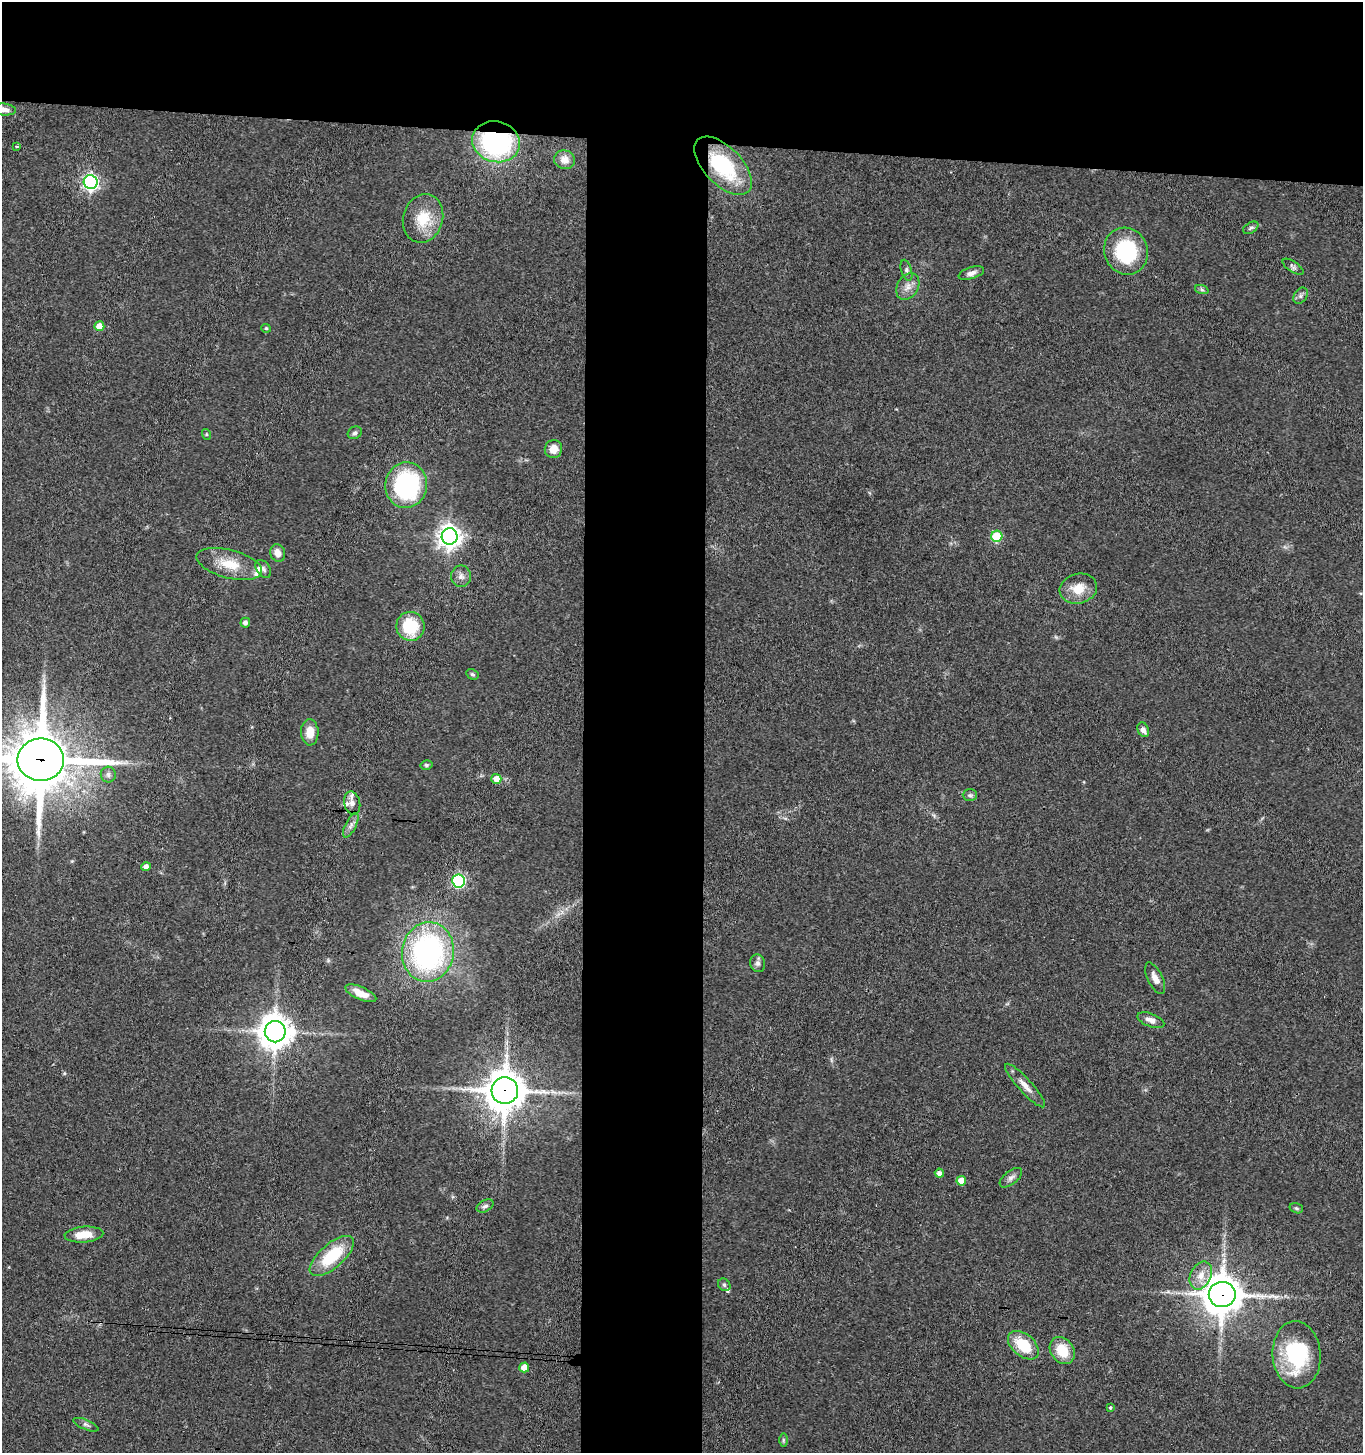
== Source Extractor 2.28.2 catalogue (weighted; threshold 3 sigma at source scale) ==
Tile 2 of 3 x 3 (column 2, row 1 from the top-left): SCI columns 1565-2925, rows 2909-4359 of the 4442 x 4368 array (HDU 1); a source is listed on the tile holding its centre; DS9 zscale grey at full resolution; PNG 1365 x 1455 px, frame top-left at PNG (2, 2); each listed source drawn as its Kron ellipse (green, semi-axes under 4 px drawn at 4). Shown black and unused: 18% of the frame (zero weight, under 3 of 4 exposures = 6% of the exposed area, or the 3 px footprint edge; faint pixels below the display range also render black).
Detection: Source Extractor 2.28.2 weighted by HDU 2 'WHT'; one run over the whole footprint, this tile lists its part. Background 0.0676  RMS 0.0054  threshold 0.0241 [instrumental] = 3 sigma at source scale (4.5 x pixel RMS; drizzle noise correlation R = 1.50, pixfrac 1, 0.05/0.05 arcsec/px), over >= 5 px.
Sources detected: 71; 4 inside a brighter listed object's ellipse — not listed separately; the other 67 listed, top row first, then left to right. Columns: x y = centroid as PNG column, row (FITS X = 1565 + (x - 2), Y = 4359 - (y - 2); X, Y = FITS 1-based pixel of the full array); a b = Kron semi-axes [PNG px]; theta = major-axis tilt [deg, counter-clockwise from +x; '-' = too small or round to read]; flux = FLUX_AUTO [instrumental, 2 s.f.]
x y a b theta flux
4 109 12 6 -5 3.2
496 142 24 20 -15 84
16 146 3 3 - 1.1
565 160 10 9 - 4.5
723 166 36 19 -46 42
91 182 7 7 - 160
423 218 24 20 74 16
1251 228 8 5 31 1.2
1126 251 24 22 -67 40
1293 267 12 5 -34 1.6
906 270 11 5 -73 1.5
971 273 13 6 17 2.6
908 287 14 10 58 4.5
1202 290 7 4 -19 0.97
1301 296 9 6 56 1.7
99 326 5 5 - 6.6
266 328 5 4 - 0.57
355 433 7 6 - 1.4
206 434 5 3 - 0.58
553 449 9 8 - 5.6
406 485 23 21 82 70
450 536 8 8 - 410
997 536 5 5 - 26
278 553 9 7 -67 4.4
229 564 34 14 -15 14
263 569 10 6 -54 1.9
461 576 11 10 - 3
1078 589 19 15 15 10
245 623 5 4 - 2.1
410 626 14 14 - 25
472 674 6 5 - 1.1
1143 730 8 5 -64 2.6
310 732 13 8 -87 6.8
41 760 23 21 0 3500
426 765 6 5 - 0.99
108 775 8 7 - 2
496 779 5 5 - 6.3
970 795 7 6 - 1.2
352 803 11 8 -78 2.9
351 825 13 5 63 2.4
146 867 4 4 - 2.6
458 881 6 6 - 80
428 952 30 26 81 120
758 963 9 7 -73 1.9
1155 978 17 7 -64 4.2
361 993 17 6 -24 5.5
1151 1020 14 6 -20 3.1
275 1032 10 10 - 910
1025 1086 29 7 -48 5.1
505 1091 13 13 - 1300
939 1173 5 4 - 2.1
1011 1178 13 6 38 2.3
961 1181 5 5 - 6.6
485 1206 9 5 29 1.6
1296 1208 7 5 -16 0.98
84 1234 19 8 4 9.4
332 1256 27 12 41 26
1201 1275 15 10 65 6.2
724 1285 7 5 -45 1.1
1222 1294 13 12 - 1300
1023 1345 18 11 -40 18
1062 1351 14 11 -55 14
1297 1355 33 24 -86 46
524 1367 5 5 - 6.4
1110 1407 4 4 - 0.82
86 1425 13 5 -23 1.6
783 1440 6 4 -90 0.79
Overlapping masked pixels (flux is a lower limit): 4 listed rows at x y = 496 142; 41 760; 505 1091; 1222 1294
Isophote crosses this tile's border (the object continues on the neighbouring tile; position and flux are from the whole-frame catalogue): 2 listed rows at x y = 4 109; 41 760